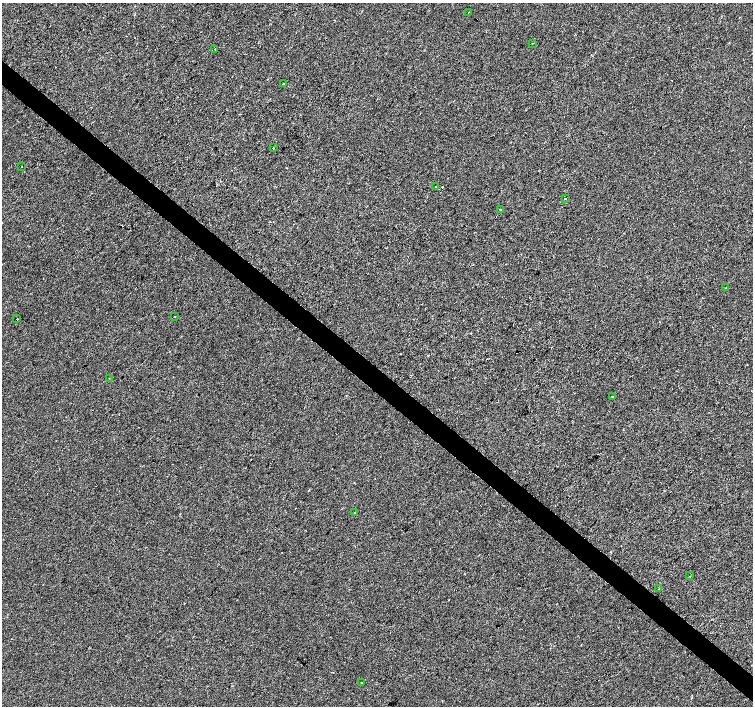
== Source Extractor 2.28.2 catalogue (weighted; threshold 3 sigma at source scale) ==
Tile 6 of 4 x 4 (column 2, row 2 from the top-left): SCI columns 1503-3004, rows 2982-4388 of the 6014 x 6028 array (HDU 1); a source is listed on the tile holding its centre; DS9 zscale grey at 2 x 2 block average (1 PNG px = mean of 2 x 2 image px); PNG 755 x 708 px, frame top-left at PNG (2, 3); each listed source drawn as its Kron ellipse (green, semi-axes under 4 px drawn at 4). Shown black and unused: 4% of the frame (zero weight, under 2 of 3 exposures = <1% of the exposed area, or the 3 px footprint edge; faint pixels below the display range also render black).
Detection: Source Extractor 2.28.2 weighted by HDU 2 'WHT'; one run over the whole footprint, this tile lists its part. Background -4.46e-04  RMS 0.0042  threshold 0.0187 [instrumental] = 3 sigma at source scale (4.5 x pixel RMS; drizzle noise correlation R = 1.50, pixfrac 1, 0.0396/0.0396 arcsec/px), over >= 5 px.
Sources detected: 23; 5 cosmic-ray / hot-pixel residue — neither listed nor drawn; the other 18 listed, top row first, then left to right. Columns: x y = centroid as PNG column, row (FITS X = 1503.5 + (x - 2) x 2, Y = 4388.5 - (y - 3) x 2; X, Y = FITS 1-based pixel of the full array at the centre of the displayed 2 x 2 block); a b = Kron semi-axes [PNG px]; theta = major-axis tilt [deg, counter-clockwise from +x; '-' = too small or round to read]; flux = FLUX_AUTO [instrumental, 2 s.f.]
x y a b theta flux
469 12 2 2 - 0.43
532 43 2 2 - 0.4
215 49 2 2 - 0.47
284 84 2 2 - 5
273 148 2 2 - 0.94
22 166 2 2 - 0.43
436 186 2 2 - 0.66
565 199 2 2 - 13
500 209 2 2 - 1.1
726 288 2 2 - 2.4
174 316 2 2 - 0.43
17 319 2 2 - 1.8
109 378 2 2 - 0.69
612 396 2 2 - 3.6
355 512 2 2 - 0.85
689 576 2 2 - 0.96
659 589 2 2 - 0.46
361 683 2 2 - 0.93
Diffuse or blended objects may show on this block-average render without a row.